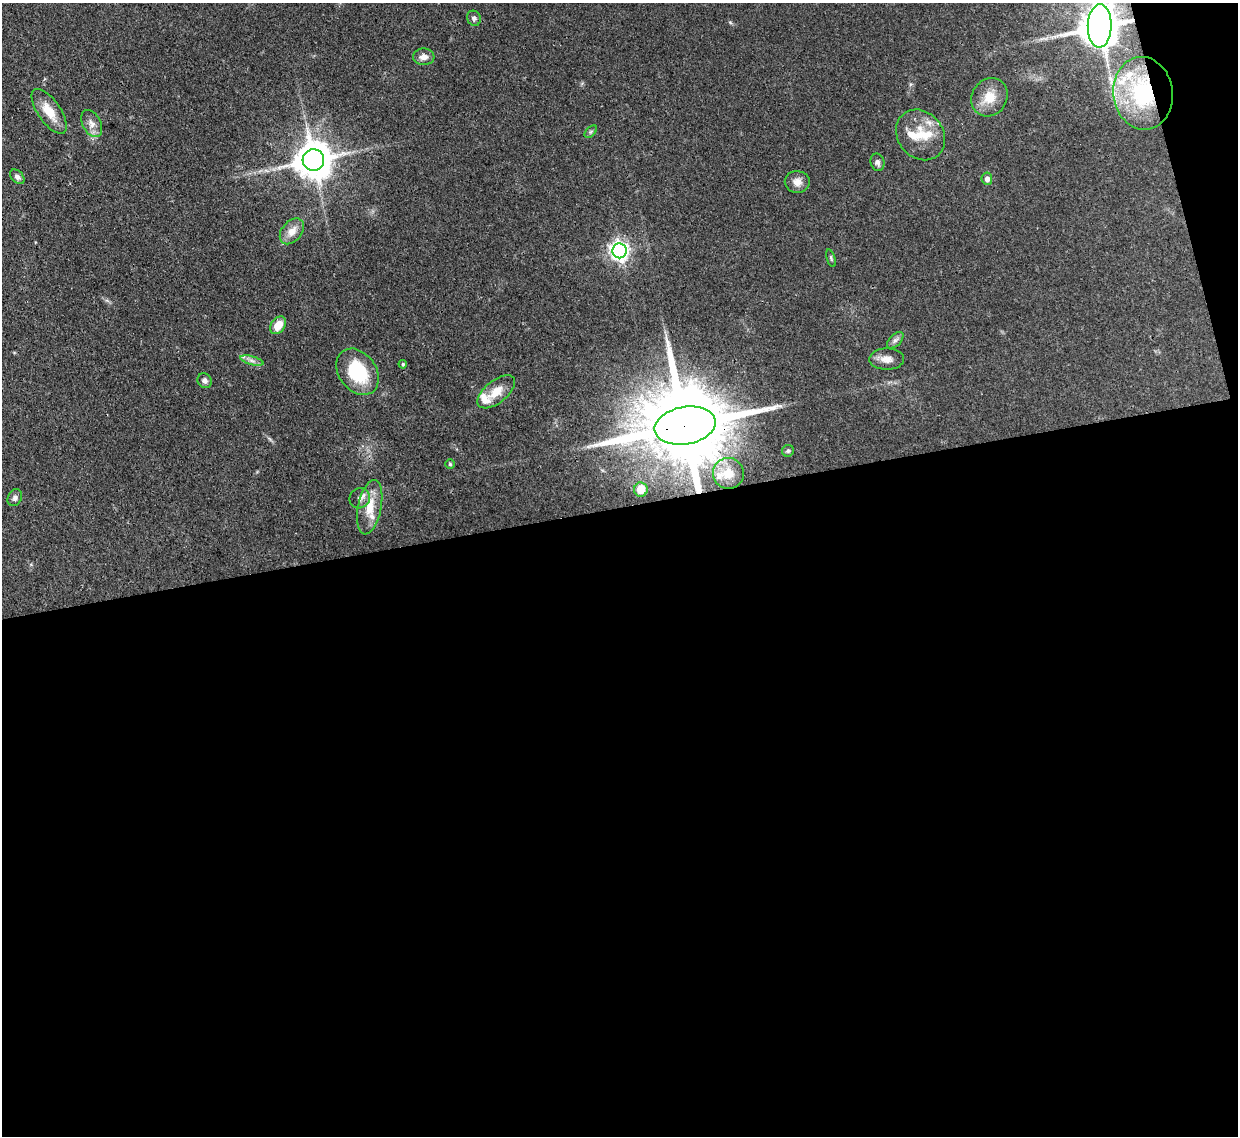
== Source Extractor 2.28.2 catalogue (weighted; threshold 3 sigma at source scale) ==
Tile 16 of 4 x 4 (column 4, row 4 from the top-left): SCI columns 3790-5025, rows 220-1353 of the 5109 x 5092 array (HDU 1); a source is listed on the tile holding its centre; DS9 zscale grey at full resolution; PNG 1240 x 1138 px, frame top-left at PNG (2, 3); each listed source drawn as its Kron ellipse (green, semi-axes under 4 px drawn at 4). Shown black and unused: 57% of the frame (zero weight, under 3 of 4 exposures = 9% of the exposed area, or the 3 px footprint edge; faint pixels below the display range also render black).
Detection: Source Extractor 2.28.2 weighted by HDU 2 'WHT'; one run over the whole footprint, this tile lists its part. Background 0.114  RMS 0.0048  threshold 0.0217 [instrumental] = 3 sigma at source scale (4.5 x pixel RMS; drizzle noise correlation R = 1.50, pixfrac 1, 0.05/0.05 arcsec/px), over >= 5 px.
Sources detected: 39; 6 inside a brighter listed object's ellipse — not listed separately; the other 33 listed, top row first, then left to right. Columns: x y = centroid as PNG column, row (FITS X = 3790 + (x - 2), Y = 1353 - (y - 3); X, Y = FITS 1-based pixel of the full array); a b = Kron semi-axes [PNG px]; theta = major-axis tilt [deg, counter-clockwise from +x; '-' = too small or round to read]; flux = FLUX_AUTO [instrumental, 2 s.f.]
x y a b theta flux
474 18 8 6 -65 1.4
1100 26 22 12 89 1800
424 57 11 8 2 3.2
1143 93 36 30 -83 45
989 97 20 17 57 9.5
49 111 26 11 -55 9.5
92 124 14 9 -62 3.6
591 132 7 4 46 0.85
921 135 27 22 -50 14
313 160 11 10 - 1300
877 162 9 6 -73 1.7
17 177 8 6 -46 1.6
987 179 6 5 - 2.2
797 182 12 11 - 3.7
292 231 15 10 50 5.4
619 251 7 7 - 240
831 258 9 4 -73 0.72
278 325 10 6 55 6.8
895 340 10 5 44 1.6
887 359 17 10 1 4.3
252 361 12 4 -15 1.8
403 364 4 4 - 0.68
358 372 25 18 -54 27
205 381 8 7 - 1.8
496 392 22 11 39 8
685 426 31 18 10 9200
788 451 6 6 - 0.9
450 464 5 5 - 0.65
728 473 15 15 - 7.4
641 490 7 6 - 6.3
15 498 9 6 63 1.6
360 498 10 9 - 2.5
370 507 27 11 79 11
Overlapping masked pixels (flux is a lower limit): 3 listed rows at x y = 1100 26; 1143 93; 685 426
Isophote crosses this tile's border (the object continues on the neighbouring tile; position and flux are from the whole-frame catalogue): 1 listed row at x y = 1100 26